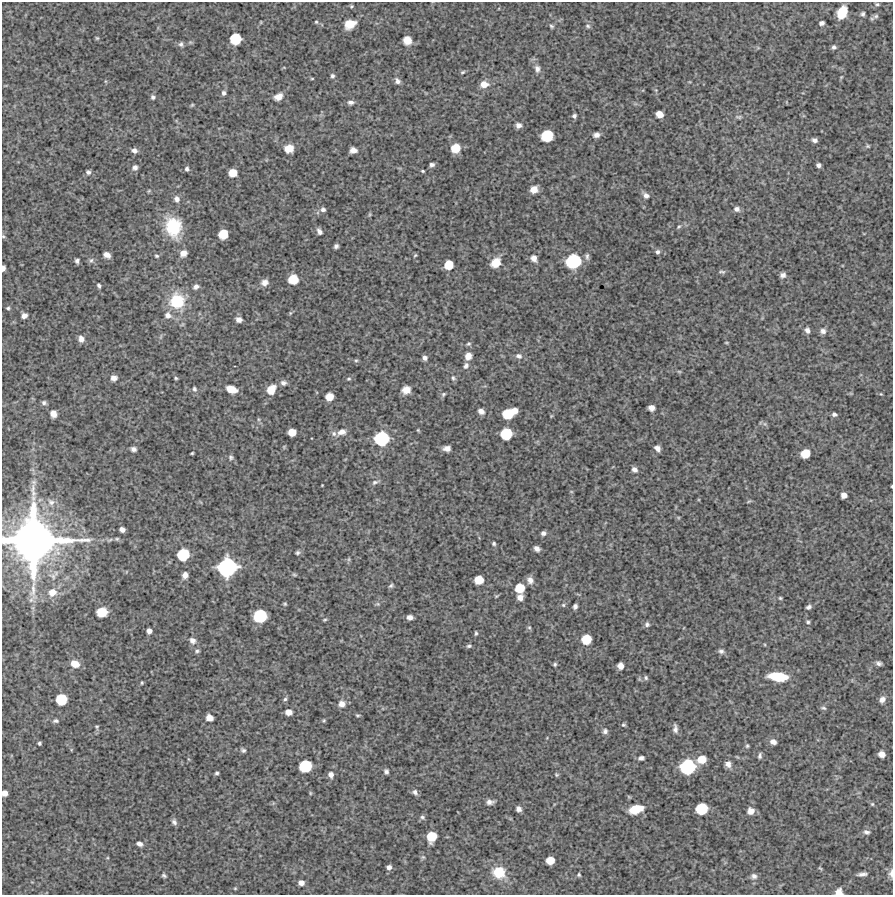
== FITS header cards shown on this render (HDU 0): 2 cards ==
NAXIS1  =                  891 /Length X axis
NAXIS2  =                  893 /Length Y axis

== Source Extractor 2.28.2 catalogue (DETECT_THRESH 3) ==
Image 891 x 893 px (HDU 0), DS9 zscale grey, 1 PNG px = 1 image px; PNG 895 x 897 px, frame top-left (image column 1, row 893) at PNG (2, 2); no overlay
Background 4410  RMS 290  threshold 870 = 3 sigma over >= 5 px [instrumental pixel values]
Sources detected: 235; all 235 listed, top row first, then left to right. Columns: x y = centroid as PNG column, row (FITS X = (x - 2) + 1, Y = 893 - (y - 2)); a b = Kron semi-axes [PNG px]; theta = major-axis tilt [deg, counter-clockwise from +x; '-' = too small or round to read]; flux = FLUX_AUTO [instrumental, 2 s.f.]
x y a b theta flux
877 4 6 4 0 2.7e+04
351 6 5 4 - 2.2e+04
842 12 11 7 66 4.6e+05
863 14 5 5 - 3.7e+04
876 16 8 6 16 4.6e+04
316 22 5 4 - 2.3e+04
821 23 5 4 - 6.2e+04
350 24 10 8 30 2.8e+05
551 26 6 5 - 3.0e+04
588 26 6 5 - 3.4e+04
97 38 5 4 - 2.2e+04
235 39 8 8 - 6.3e+05
407 40 7 6 - 2.5e+05
181 44 7 5 71 4.9e+04
834 47 5 5 - 4.4e+04
537 69 10 7 -78 8.4e+04
463 72 6 4 27 2.8e+04
332 76 6 5 - 4.2e+04
841 77 4 3 - 1.6e+04
312 79 5 3 - 1.7e+04
397 81 8 6 -58 6.9e+04
484 84 10 8 2 1.6e+05
224 93 6 5 - 4.8e+04
153 97 5 5 - 4.0e+04
278 97 9 7 28 1.5e+05
351 102 8 5 0 6.2e+04
192 105 6 3 45 2.1e+04
659 114 6 5 - 1.7e+05
574 116 5 5 - 4.7e+04
738 117 8 5 -6 3.7e+04
518 125 6 5 - 8.9e+04
596 135 7 5 10 8.0e+04
547 136 9 8 - 7.0e+05
815 140 5 4 - 6.7e+04
868 146 6 4 -21 2.5e+04
289 148 8 7 - 2.5e+05
455 148 7 7 - 3.6e+05
134 150 6 5 - 7.3e+04
353 150 6 5 - 1.1e+05
432 165 5 4 - 5.2e+04
818 165 4 4 - 5.7e+04
135 167 6 6 - 6.5e+04
187 169 5 5 - 4.3e+04
423 171 4 2 - 2.3e+04
88 172 5 5 - 4.5e+04
233 173 6 6 - 2.6e+05
534 189 6 6 - 1.9e+05
646 195 8 7 - 8.0e+04
177 199 8 7 - 8.6e+04
323 209 6 5 - 5.8e+04
737 209 7 6 - 7.6e+04
370 214 6 4 71 2.2e+04
173 227 19 15 -80 9.4e+05
679 227 6 4 35 3.1e+04
319 231 8 5 -62 6.5e+04
223 234 7 7 - 4.0e+05
3 236 5 4 - 2.4e+04
336 246 5 4 - 4.7e+04
658 252 5 5 - 4.9e+04
183 253 8 6 38 1.3e+05
107 255 6 5 - 1.1e+05
415 255 5 4 - 2.4e+04
157 256 5 4 - 2.7e+04
587 256 10 5 90 5.2e+04
534 258 9 7 -57 1.1e+05
91 260 7 6 - 4.4e+04
77 261 5 4 - 4.6e+04
573 261 11 10 - 1.3e+06
496 263 10 8 43 3.0e+05
449 265 7 7 - 3.3e+05
3 268 5 3 - 7.6e+04
722 272 10 4 -2 3.9e+04
783 275 7 6 - 7.3e+04
293 279 8 7 - 4.2e+05
265 282 8 7 - 1.1e+05
99 286 4 3 - 3.9e+04
196 287 7 6 - 6.8e+04
177 301 17 16 - 7.8e+05
8 308 5 4 - 2.9e+04
290 313 6 4 72 2.4e+04
168 315 10 9 - 1.1e+05
24 316 5 4 - 9.5e+04
239 320 6 5 - 9.5e+04
807 330 7 6 - 7.4e+04
823 331 7 7 - 7.7e+04
81 339 7 6 - 1.1e+05
726 343 5 3 - 1.7e+04
468 344 6 4 16 3.0e+04
468 356 7 6 - 1.6e+05
519 356 9 7 -13 7.5e+04
424 358 5 5 - 6.6e+04
356 360 5 5 - 2.6e+04
466 366 8 6 62 6.5e+04
679 371 6 4 -1 2.0e+04
114 378 7 6 - 9.1e+04
176 378 4 3 - 2.5e+04
453 378 7 5 -71 3.8e+04
349 379 6 4 2 2.6e+04
283 383 8 6 -5 6.9e+04
194 389 7 5 -71 4.1e+04
231 389 10 6 -19 2.5e+05
271 390 9 7 56 2.9e+05
406 390 7 6 - 1.8e+05
443 394 6 5 - 3.2e+04
881 394 5 4 - 1.8e+04
329 397 6 6 - 2.2e+05
44 403 6 6 - 4.7e+04
651 408 6 5 - 1.1e+05
515 410 5 5 - 1.3e+05
481 411 6 5 - 8.5e+04
53 414 7 6 - 1.3e+05
508 414 8 7 - 4.9e+05
834 414 5 4 - 5.0e+04
551 416 6 3 71 1.6e+04
258 419 6 4 -71 2.4e+04
765 424 7 4 -71 3.4e+04
418 430 5 3 - 1.9e+04
292 432 6 6 - 2.1e+05
342 432 11 7 14 1.3e+05
334 434 8 7 - 6.1e+04
506 434 8 8 - 6.7e+05
381 439 11 11 - 1.2e+06
447 448 7 5 4 9.2e+04
657 448 7 5 -46 8.0e+04
134 449 5 4 - 6.4e+04
192 453 3 2 - 2.1e+04
805 453 7 6 - 3.5e+05
231 458 7 6 - 4.5e+04
634 469 6 5 - 8.0e+04
375 482 10 5 26 5.4e+04
322 485 2 2 - 1.2e+04
892 486 3 2 - 1.6e+04
844 495 5 5 - 1.1e+05
749 501 7 3 19 2.1e+04
51 502 11 8 -36 1.1e+05
122 530 5 4 - 8.1e+04
543 533 5 4 - 6.2e+04
117 539 6 4 20 2.8e+04
34 540 42 39 89 1.2e+07
494 543 4 4 - 3.1e+04
537 548 6 5 - 8.5e+04
297 553 5 4 - 3.8e+04
183 554 9 8 - 7.4e+05
349 559 6 4 72 2.6e+04
227 567 14 13 - 2.2e+06
185 575 7 6 - 1.0e+05
294 575 8 4 -9 2.4e+04
479 580 7 7 - 3.0e+05
530 580 9 8 - 1.0e+05
391 586 7 4 44 3.3e+04
520 588 7 7 - 3.8e+05
52 592 10 9 - 2.0e+05
520 597 6 5 - 1.2e+05
780 598 4 4 - 2.3e+04
285 604 5 4 - 2.4e+04
378 604 7 5 -11 3.1e+04
563 605 6 5 - 2.9e+04
575 606 5 4 - 5.1e+04
809 607 6 4 30 4.8e+04
102 612 8 7 - 4.3e+05
260 616 10 9 - 9.6e+05
410 617 5 4 - 8.0e+04
325 620 5 3 - 2.2e+04
808 622 4 3 - 3.0e+04
647 624 6 6 - 5.2e+04
529 627 7 5 -52 3.0e+04
149 631 5 4 - 8.7e+04
476 633 5 3 - 2.8e+04
586 639 7 7 - 4.4e+05
192 640 8 7 - 9.2e+04
469 646 7 5 2 3.8e+04
197 651 6 5 - 3.4e+04
721 651 7 5 -3 5.2e+04
879 663 6 4 -17 5.5e+04
75 664 9 7 -25 2.1e+05
555 664 4 4 - 3.1e+04
620 666 5 5 - 1.4e+05
778 677 17 7 -6 6.5e+05
646 678 6 5 - 4.0e+04
142 683 4 3 - 2.1e+04
61 699 8 8 - 6.1e+05
285 699 5 5 - 3.5e+04
882 700 7 5 54 9.9e+04
342 704 7 7 - 1.2e+05
823 708 8 4 -15 3.3e+04
288 712 6 5 - 1.3e+05
358 715 6 4 -17 2.5e+04
209 718 6 5 - 1.7e+05
324 720 5 4 - 2.2e+04
56 721 7 5 14 4.3e+04
623 725 5 5 - 2.9e+04
97 727 6 5 - 2.8e+04
675 729 10 5 -84 7.0e+04
605 731 7 6 - 5.8e+04
773 742 7 5 -17 1.0e+05
39 743 3 3 - 3.1e+04
747 746 6 5 - 2.9e+04
243 750 6 5 - 4.1e+04
882 754 6 5 - 1.4e+05
760 756 6 3 80 4.4e+04
641 758 5 4 - 5.4e+04
702 759 8 7 - 2.7e+05
728 764 8 7 - 9.3e+04
305 766 9 8 - 7.8e+05
688 767 11 10 - 1.3e+06
386 771 5 4 - 4.6e+04
217 773 4 3 - 3.3e+04
331 775 7 6 - 8.6e+04
556 775 5 4 - 2.5e+04
415 792 7 5 -54 6.1e+04
4 793 5 5 - 1.2e+05
310 793 5 3 - 1.9e+04
490 802 8 5 0 7.9e+04
872 804 5 5 - 2.6e+04
519 809 5 5 - 7.1e+04
636 809 13 7 18 4.1e+05
702 809 9 8 - 6.8e+05
751 811 7 7 - 1.3e+05
422 817 6 5 - 3.9e+04
174 822 8 5 -60 5.6e+04
866 832 8 6 -14 5.8e+04
431 837 8 7 - 4.4e+05
140 844 6 4 -24 6.6e+04
550 860 6 6 - 2.6e+05
389 867 5 5 - 7.7e+04
820 868 6 3 -44 2.2e+04
499 872 12 11 - 4.7e+05
891 873 12 6 87 7.6e+04
862 874 10 4 8 7.2e+04
164 875 5 4 - 3.5e+04
579 875 4 3 - 2.6e+04
754 876 9 7 -9 7.4e+04
301 883 6 6 - 1.1e+05
235 888 4 4 - 1.8e+04
839 892 7 7 - 1.3e+05
At the frame edge (FLAGS 8, measured only in part): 7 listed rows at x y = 3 236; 3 268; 892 486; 34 540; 4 793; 891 873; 839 892